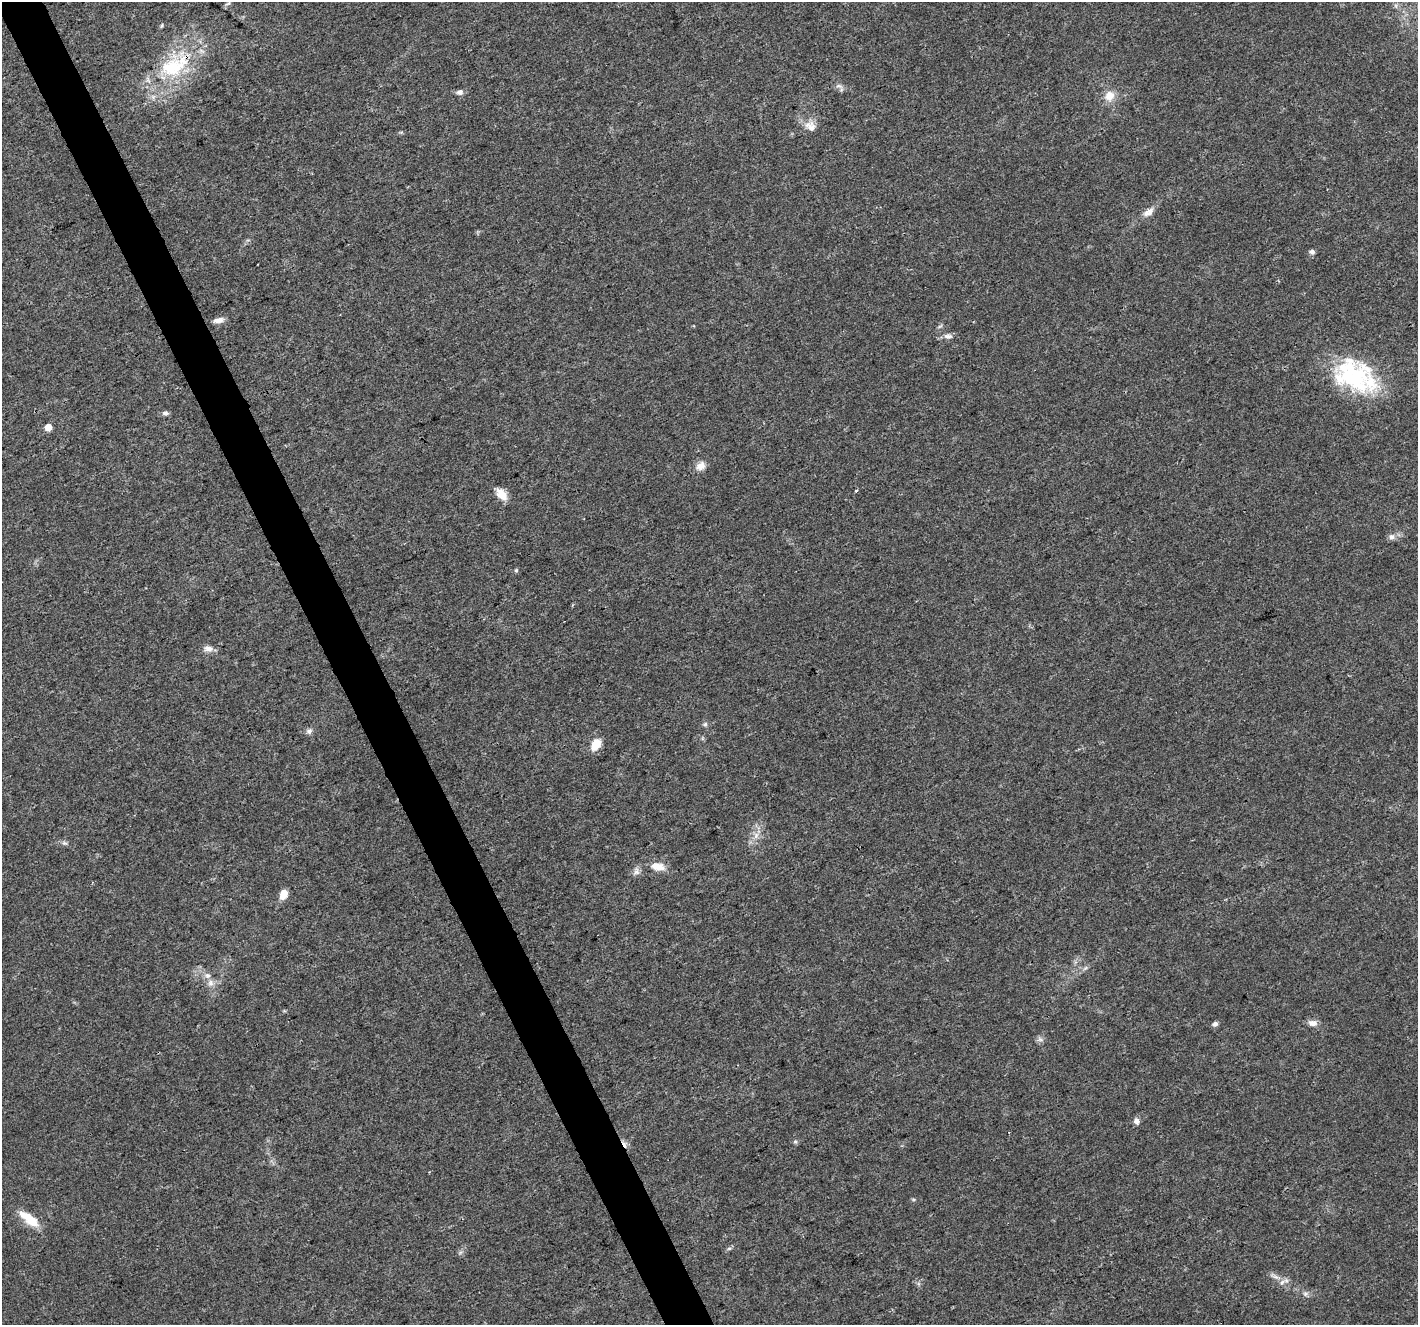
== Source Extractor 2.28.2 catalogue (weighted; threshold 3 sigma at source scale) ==
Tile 11 of 4 x 4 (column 3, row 3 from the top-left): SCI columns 2833-4248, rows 1414-2736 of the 5668 x 5532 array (HDU 1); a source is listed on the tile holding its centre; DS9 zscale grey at full resolution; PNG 1420 x 1327 px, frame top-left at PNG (2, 2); no overlay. Shown black and unused: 3% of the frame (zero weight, under 3 of 4 exposures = <1% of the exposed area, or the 3 px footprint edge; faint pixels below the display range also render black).
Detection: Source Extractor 2.28.2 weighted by HDU 2 'WHT'; one run over the whole footprint, this tile lists its part. Background 0.0175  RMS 0.003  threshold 0.0133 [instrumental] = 3 sigma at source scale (4.5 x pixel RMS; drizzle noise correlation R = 1.50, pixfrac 1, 0.0396/0.0396 arcsec/px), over >= 5 px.
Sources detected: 46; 2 cosmic-ray / hot-pixel residue — not listed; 4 inside a brighter listed object's ellipse — not listed separately; the other 40 listed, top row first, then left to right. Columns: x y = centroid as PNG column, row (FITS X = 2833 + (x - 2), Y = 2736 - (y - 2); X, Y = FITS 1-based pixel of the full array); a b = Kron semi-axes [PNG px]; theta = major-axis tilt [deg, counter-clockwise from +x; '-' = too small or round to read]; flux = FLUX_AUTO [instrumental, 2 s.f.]
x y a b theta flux
228 3 8 4 24 0.57
162 25 5 4 - 0.41
172 67 40 30 33 24
839 86 13 5 -26 1.1
460 92 8 7 - 1.1
1109 96 14 13 - 3.6
810 126 16 12 -41 3.2
1148 212 17 9 35 2.2
1312 252 7 6 - 0.87
218 320 12 6 11 1.8
948 336 12 7 -4 1.4
1353 376 51 37 -38 33
165 413 8 6 -2 0.86
48 427 5 5 - 4.3
701 466 14 10 33 2.3
856 491 4 3 - 0.37
501 494 14 9 -48 4
1391 537 8 7 - 1.2
516 570 6 4 68 0.41
208 649 11 8 -12 1.9
705 724 6 5 - 0.58
309 731 8 7 - 1
596 744 12 8 61 5.2
756 836 10 6 64 1.7
65 843 8 5 -19 0.72
657 866 16 9 -11 3.9
636 871 12 8 -87 1.3
283 894 11 7 66 3.2
1085 968 7 4 70 0.52
211 983 10 8 90 1.6
1313 1023 12 7 -8 1.8
1215 1024 7 6 - 0.87
1040 1039 8 6 -43 0.89
1136 1121 8 7 - 1.3
795 1141 6 4 1 0.48
913 1199 6 4 -18 0.35
29 1219 26 9 -38 7.1
729 1248 6 4 2 0.46
1282 1282 9 6 33 1.2
1306 1294 7 4 46 0.68